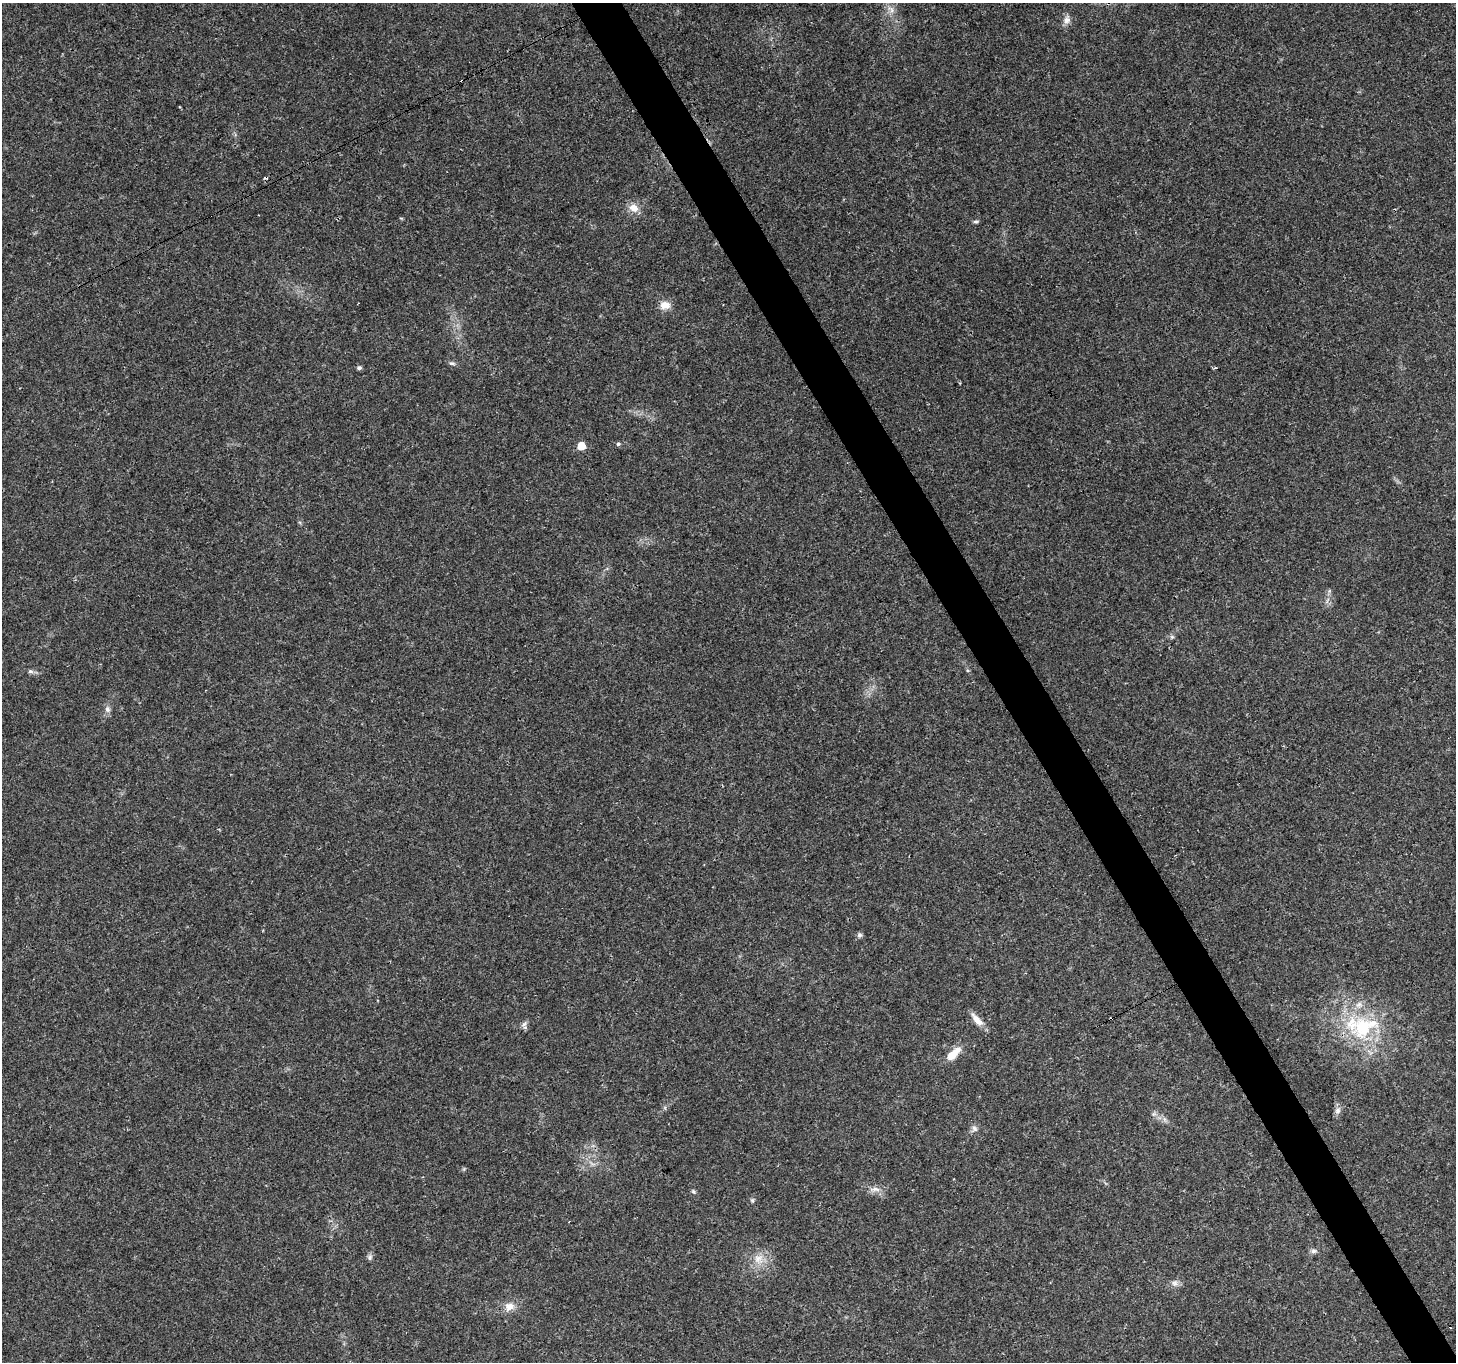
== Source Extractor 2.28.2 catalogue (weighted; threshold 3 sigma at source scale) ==
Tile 6 of 4 x 4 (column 2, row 2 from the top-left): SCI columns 1459-2912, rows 2889-4248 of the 5821 x 5717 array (HDU 1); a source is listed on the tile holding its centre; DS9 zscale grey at full resolution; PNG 1458 x 1364 px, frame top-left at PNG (2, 3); no overlay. Shown black and unused: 3% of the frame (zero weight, under 3 of 4 exposures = <1% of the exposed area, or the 3 px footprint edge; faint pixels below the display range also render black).
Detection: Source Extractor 2.28.2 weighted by HDU 2 'WHT'; one run over the whole footprint, this tile lists its part. Background 0.0567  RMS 0.0027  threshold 0.012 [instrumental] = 3 sigma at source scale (4.5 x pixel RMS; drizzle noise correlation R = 1.50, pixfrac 1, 0.0396/0.0396 arcsec/px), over >= 5 px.
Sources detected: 30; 3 cosmic-ray / hot-pixel residue — not listed; the other 27 listed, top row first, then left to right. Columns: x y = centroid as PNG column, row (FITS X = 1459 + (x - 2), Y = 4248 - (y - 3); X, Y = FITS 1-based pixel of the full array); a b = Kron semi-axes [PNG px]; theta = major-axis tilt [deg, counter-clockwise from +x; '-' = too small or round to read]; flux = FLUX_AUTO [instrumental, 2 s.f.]
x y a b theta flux
892 10 7 6 - 1
1067 20 13 8 66 1.5
634 208 13 11 -27 2.6
975 221 8 4 0 0.45
665 305 13 10 0 2.4
452 363 10 4 -6 0.57
359 368 5 4 - 0.67
618 444 5 5 - 0.55
581 446 5 5 - 6.1
1172 637 7 4 -18 0.45
30 671 8 6 -14 0.68
107 709 9 7 -65 0.97
859 935 6 5 - 0.76
977 1020 20 8 -48 2.6
524 1024 10 6 68 0.9
1363 1027 35 29 68 21
953 1054 21 8 44 4.1
1337 1111 9 7 47 1
974 1128 9 7 -79 1
875 1189 17 6 -1 1.7
693 1192 6 5 - 0.46
752 1200 6 5 - 0.43
1313 1251 8 6 2 0.77
370 1257 8 7 - 0.68
758 1259 13 13 - 3.3
1175 1283 9 7 -37 1
510 1307 14 10 36 2.5